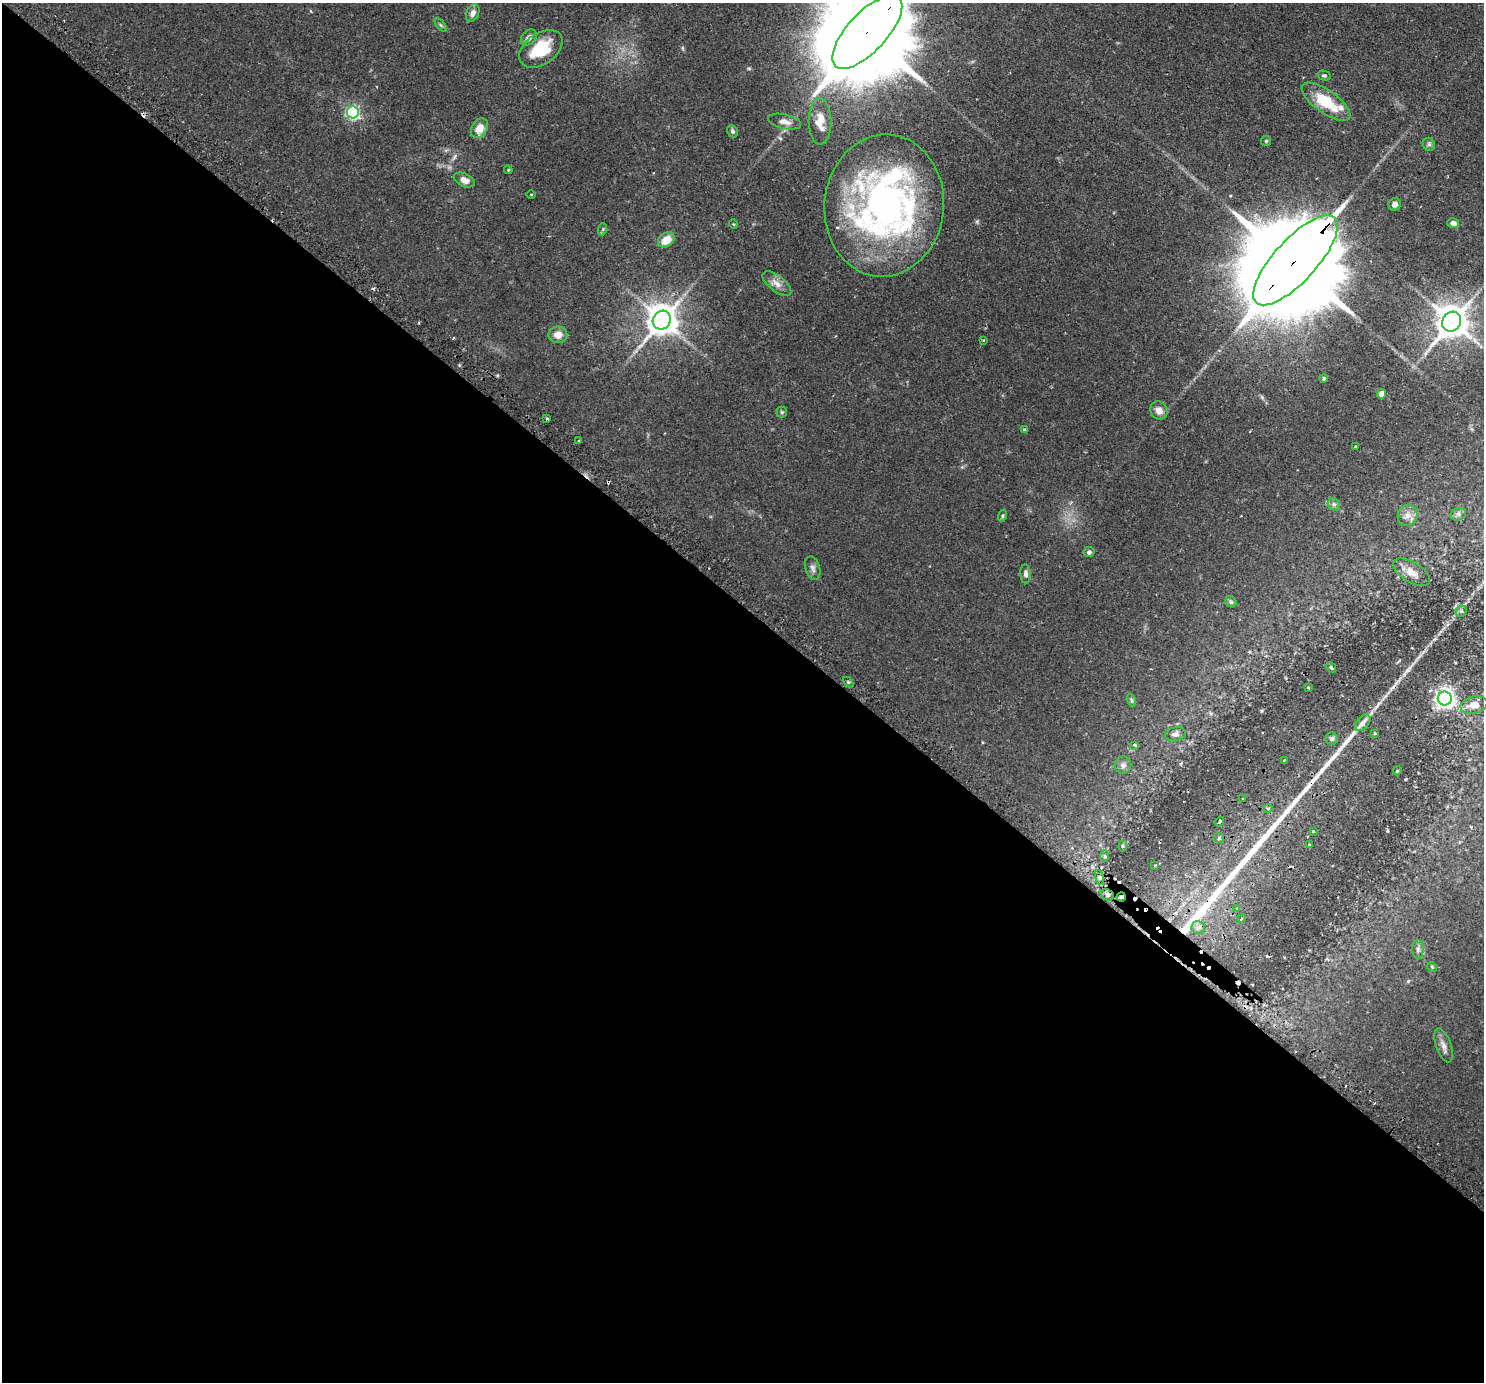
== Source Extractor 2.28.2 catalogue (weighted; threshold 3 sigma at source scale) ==
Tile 14 of 4 x 4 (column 2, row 4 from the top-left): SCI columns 1533-3014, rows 186-1565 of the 6028 x 6032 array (HDU 1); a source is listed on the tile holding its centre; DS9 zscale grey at full resolution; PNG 1486 x 1384 px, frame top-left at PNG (2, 3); each listed source drawn as its Kron ellipse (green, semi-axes under 4 px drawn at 4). Shown black and unused: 56% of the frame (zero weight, under 2 of 3 exposures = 4% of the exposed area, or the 3 px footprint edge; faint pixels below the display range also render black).
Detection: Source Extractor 2.28.2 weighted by HDU 2 'WHT'; one run over the whole footprint, this tile lists its part. Background 0.0765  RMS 0.005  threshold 0.0226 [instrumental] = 3 sigma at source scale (4.5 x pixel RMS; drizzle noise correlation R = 1.50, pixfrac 1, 0.05/0.05 arcsec/px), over >= 5 px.
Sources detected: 95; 1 too faint to see at this stretch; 9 cosmic-ray / hot-pixel residue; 3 long thin detections or spike segments (spike, bleed or trail) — neither listed nor drawn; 3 inside a brighter listed object's ellipse — not listed separately; the other 79 listed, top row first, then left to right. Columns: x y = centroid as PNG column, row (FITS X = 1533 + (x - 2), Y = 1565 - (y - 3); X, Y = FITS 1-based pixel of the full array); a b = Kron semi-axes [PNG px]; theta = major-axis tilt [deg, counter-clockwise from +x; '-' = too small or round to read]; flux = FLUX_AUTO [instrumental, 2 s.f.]
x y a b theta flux
473 13 9 6 66 2.5
441 25 8 4 -52 0.85
867 32 47 19 47 13000
529 37 9 6 48 2.4
541 49 24 15 35 21
1324 75 7 4 -12 0.82
1326 102 29 11 -36 19
353 112 6 6 - 100
820 121 23 11 -89 7
785 122 17 7 -13 2.8
480 128 10 7 59 6.7
733 131 6 5 - 1.1
1266 141 5 5 - 0.69
1429 144 6 6 - 1.1
508 170 4 4 - 0.51
464 180 11 6 -25 3.3
531 194 4 3 - 0.36
1395 204 6 6 - 2.3
884 206 71 59 85 170
1453 223 6 5 - 2.6
733 224 5 3 - 0.38
603 229 6 4 72 0.65
666 240 9 6 38 8.1
1295 260 58 21 47 16000
777 284 17 8 -37 3.6
662 320 10 8 53 910
1452 322 10 9 - 1000
558 335 9 8 - 4.4
983 340 4 4 - 0.46
1324 378 4 4 - 1
1381 394 4 4 - 6
1159 410 9 8 - 3.6
782 412 5 5 - 0.68
547 418 4 2 - 0.58
1025 430 4 4 - 1.1
578 440 3 3 - 0.77
1356 447 3 3 - 1.8
1334 504 7 5 -45 1.2
1458 514 8 6 19 1.5
1408 515 11 9 59 3.1
1002 516 6 4 75 0.68
1089 552 5 5 - 1.1
813 568 12 7 -73 2.1
1411 572 21 10 -31 5.3
1026 574 9 5 -87 1.7
1231 602 6 5 - 1
1461 611 6 5 - 0.77
1331 667 6 4 -48 0.82
848 682 6 4 -44 0.73
1308 687 3 2 - 0.37
1445 699 7 7 - 280
1131 700 7 4 -71 0.63
1474 705 14 8 13 5.7
1363 723 9 6 51 2.8
1375 733 4 3 - 0.47
1175 734 11 6 11 1.9
1332 739 6 6 - 1.2
1135 745 4 3 - 0.77
1284 760 3 2 - 0.46
1123 765 9 8 - 1.9
1397 771 4 3 - 0.48
1242 799 3 2 - 0.63
1268 808 5 4 - 0.97
1219 822 5 3 - 1.6
1313 831 3 3 - 0.71
1219 838 5 5 - 1.8
1310 845 3 3 - 0.88
1123 846 6 4 84 0.66
1105 856 6 4 -89 0.75
1155 865 4 2 - 0.39
1100 877 8 3 -71 1
1107 895 7 5 -23 1.4
1121 897 4 4 - 1.6
1237 909 4 3 - 0.64
1241 918 5 4 - 0.75
1198 927 7 6 - 1.6
1418 949 9 5 -90 1.5
1432 967 5 4 - 0.53
1444 1045 18 7 -71 3
Overlapping masked pixels (flux is a lower limit): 5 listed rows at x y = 867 32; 1295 260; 1219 822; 1107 895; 1121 897
Isophote crosses this tile's border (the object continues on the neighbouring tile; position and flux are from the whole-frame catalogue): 2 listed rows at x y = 867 32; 1474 705